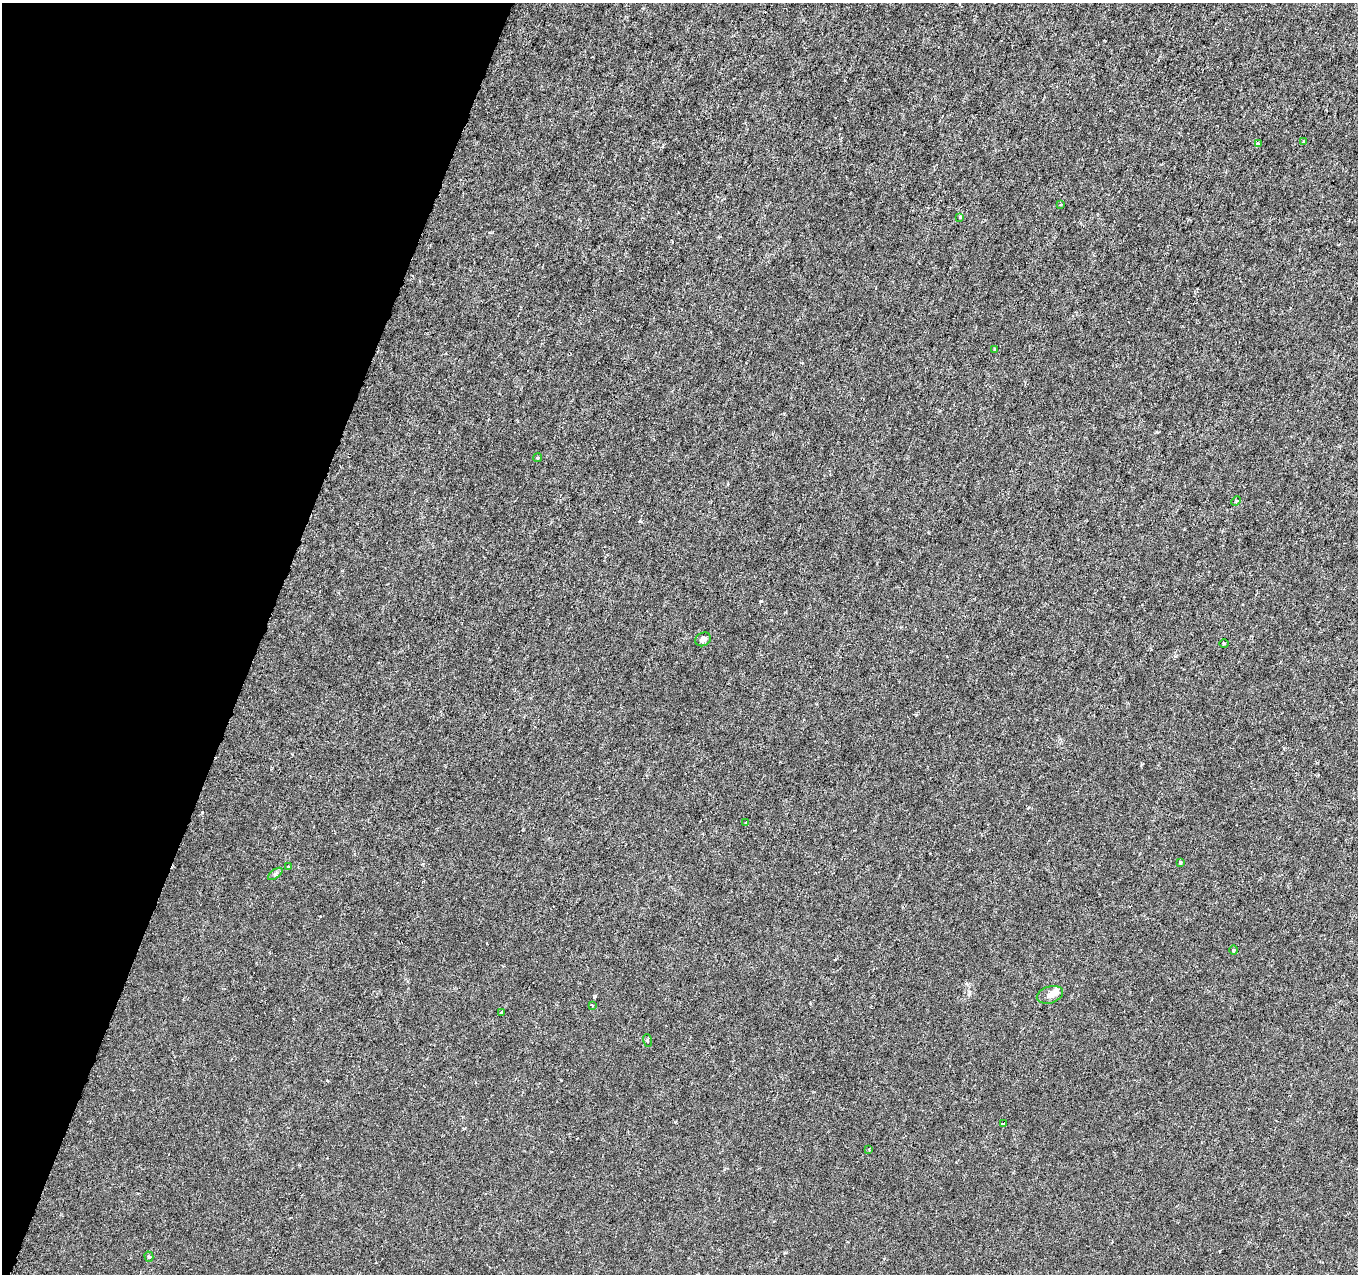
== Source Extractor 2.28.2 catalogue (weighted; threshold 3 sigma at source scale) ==
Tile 9 of 4 x 4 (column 1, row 3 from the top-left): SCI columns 1-1356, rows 1488-2759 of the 5432 x 5583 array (HDU 1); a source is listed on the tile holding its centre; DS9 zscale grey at full resolution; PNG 1360 x 1276 px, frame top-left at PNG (2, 3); each listed source drawn as its Kron ellipse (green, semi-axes under 4 px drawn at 4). Shown black and unused: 19% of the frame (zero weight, under 3 of 6 exposures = <1% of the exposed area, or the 3 px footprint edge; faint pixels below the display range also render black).
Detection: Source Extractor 2.28.2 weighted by HDU 2 'WHT'; one run over the whole footprint, this tile lists its part. Background -1.38e-05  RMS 0.0013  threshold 0.00512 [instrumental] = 3 sigma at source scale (4.09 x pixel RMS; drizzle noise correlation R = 1.36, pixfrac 0.8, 0.0396/0.0396 arcsec/px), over >= 5 px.
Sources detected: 22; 1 inside a brighter listed object's ellipse — not listed separately; the other 21 listed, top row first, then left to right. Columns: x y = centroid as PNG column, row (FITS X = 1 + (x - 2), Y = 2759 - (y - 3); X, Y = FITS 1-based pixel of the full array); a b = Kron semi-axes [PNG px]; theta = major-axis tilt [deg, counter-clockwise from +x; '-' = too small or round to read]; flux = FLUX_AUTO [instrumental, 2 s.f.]
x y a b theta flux
1304 141 3 3 - 0.29
1258 144 4 4 - 0.52
1060 205 3 2 - 0.085
960 217 4 3 - 0.13
995 349 3 3 - 0.16
537 458 4 4 - 0.19
1236 501 5 3 - 0.13
703 639 8 6 31 0.48
1224 643 4 3 - 0.11
745 823 3 3 - 0.14
1180 862 3 3 - 0.13
288 867 4 2 - 0.095
275 874 8 4 36 0.24
1233 950 5 3 - 0.13
1050 995 13 8 17 0.72
592 1006 4 3 - 0.14
501 1012 4 4 - 0.16
647 1040 6 3 -71 0.13
1003 1123 3 3 - 0.25
869 1149 4 4 - 0.096
149 1257 5 4 - 0.18
Unlisted compact peaks at least as high as the median listed source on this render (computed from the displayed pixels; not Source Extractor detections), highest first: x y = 761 601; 202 812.